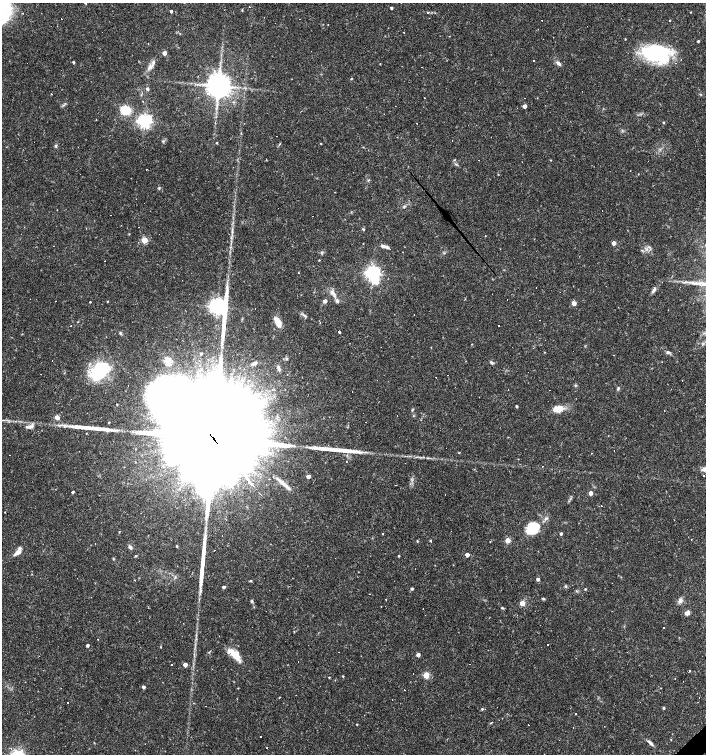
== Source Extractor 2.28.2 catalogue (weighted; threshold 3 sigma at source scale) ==
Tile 6 of 4 x 4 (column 2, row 2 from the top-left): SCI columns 1616-3022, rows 3006-4508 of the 5979 x 6011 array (HDU 1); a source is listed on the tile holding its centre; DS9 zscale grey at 2 x 2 block average (1 PNG px = mean of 2 x 2 image px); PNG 708 x 756 px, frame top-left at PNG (2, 3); no overlay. Shown black and unused: <1% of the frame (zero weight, under 3 of 4 exposures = <1% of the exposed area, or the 3 px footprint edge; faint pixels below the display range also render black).
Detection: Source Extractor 2.28.2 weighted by HDU 2 'WHT'; one run over the whole footprint, this tile lists its part. Background 0.0165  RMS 0.0016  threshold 0.0072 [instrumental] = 3 sigma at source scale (4.5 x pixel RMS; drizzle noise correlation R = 1.50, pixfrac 1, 0.0396/0.0396 arcsec/px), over >= 5 px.
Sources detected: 269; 87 cosmic-ray / hot-pixel residue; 3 long thin detections or spike segments (spike, bleed or trail) — not listed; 6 inside a brighter listed object's ellipse — not listed separately; the other 173 listed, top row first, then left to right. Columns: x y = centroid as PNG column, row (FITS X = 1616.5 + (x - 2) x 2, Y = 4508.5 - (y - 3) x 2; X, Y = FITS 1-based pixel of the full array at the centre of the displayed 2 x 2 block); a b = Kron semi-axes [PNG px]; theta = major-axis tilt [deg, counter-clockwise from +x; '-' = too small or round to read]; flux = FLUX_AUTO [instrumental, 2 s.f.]
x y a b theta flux
86 3 3 2 - 0.3
391 8 2 2 - 0.83
242 10 4 2 - 0.24
171 11 2 2 - 0.79
690 12 2 2 - 0.18
428 13 2 2 - 0.66
356 16 2 2 - 0.29
61 19 2 2 - 0.25
670 20 2 2 - 0.46
404 32 2 2 - 0.34
180 34 3 2 - 0.2
543 39 2 2 - 0.59
625 39 2 2 - 0.22
698 41 2 2 - 0.54
311 51 2 2 - 0.31
164 53 3 3 - 4.2
656 54 29 18 -13 33
533 60 2 2 - 0.89
73 62 2 2 - 0.68
27 63 2 2 - 0.15
558 63 7 4 -38 1.3
380 64 2 2 - 0.2
150 67 10 5 41 1.7
421 67 2 2 - 0.48
351 79 3 2 - 0.26
218 86 6 6 - 640
147 89 4 3 - 0.68
701 94 3 2 - 0.28
524 98 2 2 - 1.4
143 102 3 2 - 0.3
525 106 3 3 - 3.1
125 110 11 10 - 8.1
144 121 4 4 - 120
663 122 3 2 - 0.41
34 142 2 2 - 0.59
163 142 4 2 - 0.34
217 143 3 2 - 0.3
321 143 2 2 - 0.24
56 146 3 3 - 0.69
478 160 2 2 - 0.2
551 160 2 2 - 0.23
456 164 3 2 - 0.31
630 170 2 2 - 0.84
638 174 2 2 - 0.15
368 180 4 2 - 0.29
159 188 4 3 - 0.42
144 203 2 2 - 0.25
404 207 5 3 - 0.54
139 227 2 2 - 0.19
363 229 3 3 - 0.54
485 236 2 2 - 0.18
144 240 3 3 - 9.8
363 243 2 2 - 0.12
614 243 3 3 - 3.1
383 246 6 4 -15 1.3
649 247 3 2 - 0.42
642 250 4 3 - 0.38
322 253 4 4 - 0.55
298 272 2 2 - 0.2
372 273 4 4 - 140
376 282 4 4 - 8.6
573 286 2 2 - 0.38
654 290 8 3 56 1
333 293 15 4 -56 2.1
107 301 2 2 - 0.26
325 301 3 3 - 1.9
90 302 2 2 - 0.36
574 303 3 3 - 4.3
217 307 13 7 -76 180
304 315 8 2 -37 0.66
277 322 9 4 -61 6.5
339 332 2 2 - 6.4
120 333 5 3 - 0.53
472 344 3 2 - 0.15
702 344 3 2 - 0.35
679 351 2 2 - 0.4
544 352 2 2 - 0.18
667 352 4 3 - 0.91
201 354 2 2 - 0.62
286 359 3 3 - 0.65
168 361 3 3 - 17
466 361 2 2 - 0.12
254 363 8 4 35 1.3
492 363 5 3 - 0.66
279 368 9 3 -75 0.9
99 372 26 18 52 19
287 374 2 2 - 0.49
682 380 2 2 - 0.41
241 386 9 5 85 2.7
618 388 5 3 - 0.51
508 389 2 2 - 0.31
117 404 2 2 - 0.25
516 406 2 2 - 0.6
558 409 8 5 6 6.5
412 410 4 2 - 0.32
413 416 3 2 - 0.27
57 417 3 3 - 5.7
109 422 3 2 - 0.24
366 422 2 2 - 0.34
30 426 10 5 14 1.7
216 441 76 17 -50 43000
10 455 2 2 - 0.41
346 461 2 2 - 0.19
542 467 2 2 - 0.52
308 476 3 3 - 2.8
703 476 2 2 - 0.48
284 484 21 5 -42 3
396 485 2 2 - 0.28
72 492 2 2 - 0.59
591 493 3 3 - 3.5
5 512 2 2 - 0.29
546 519 6 4 22 0.82
533 528 15 12 35 11
119 532 3 2 - 0.26
561 533 2 2 - 0.91
382 534 2 2 - 0.18
508 540 3 3 - 7
417 541 3 3 - 0.39
431 541 2 2 - 0.43
490 541 2 2 - 0.2
177 546 3 2 - 0.35
130 547 6 4 -51 0.9
18 552 9 4 43 2.9
467 555 3 3 - 2.8
135 556 3 2 - 0.28
398 556 3 3 - 0.31
113 559 4 2 - 0.28
538 579 3 3 - 1.2
134 580 2 2 - 0.17
251 581 3 3 - 0.33
566 586 4 3 - 0.47
224 587 3 2 - 1.1
412 588 3 2 - 0.75
585 589 2 2 - 0.38
576 591 3 3 - 0.35
369 594 2 2 - 0.23
543 599 5 2 - 0.36
386 600 2 2 - 0.25
680 600 8 6 88 1.4
252 601 4 4 - 0.56
522 603 3 3 - 8.3
502 608 4 3 - 0.42
423 609 2 2 - 0.64
687 613 6 5 - 1.3
663 627 2 2 - 0.61
294 631 3 2 - 0.25
88 645 2 2 - 1.1
161 647 3 2 - 0.19
234 654 19 7 -42 5.7
418 655 3 3 - 2.1
172 665 2 2 - 0.66
185 665 3 3 - 3.2
426 675 3 3 - 12
343 676 2 2 - 0.38
329 677 2 2 - 0.28
143 687 3 2 - 1.3
238 688 2 2 - 0.21
296 695 2 2 - 0.11
699 697 2 2 - 0.47
205 706 2 2 - 0.26
663 708 3 2 - 0.51
482 709 3 2 - 0.4
575 713 2 2 - 0.43
364 715 2 2 - 0.29
491 723 4 2 - 0.26
357 724 2 2 - 0.28
604 726 2 2 - 0.11
573 727 2 2 - 0.21
261 736 2 2 - 0.25
671 740 2 2 - 0.2
650 743 10 3 -42 1.2
11 748 2 2 - 0.65
267 748 2 2 - 0.5
Overlapping masked pixels (flux is a lower limit): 1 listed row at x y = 216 441
Isophote crosses this tile's border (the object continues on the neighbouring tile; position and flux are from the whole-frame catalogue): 1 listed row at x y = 86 3
Diffuse or blended objects may show on this block-average render without a row.